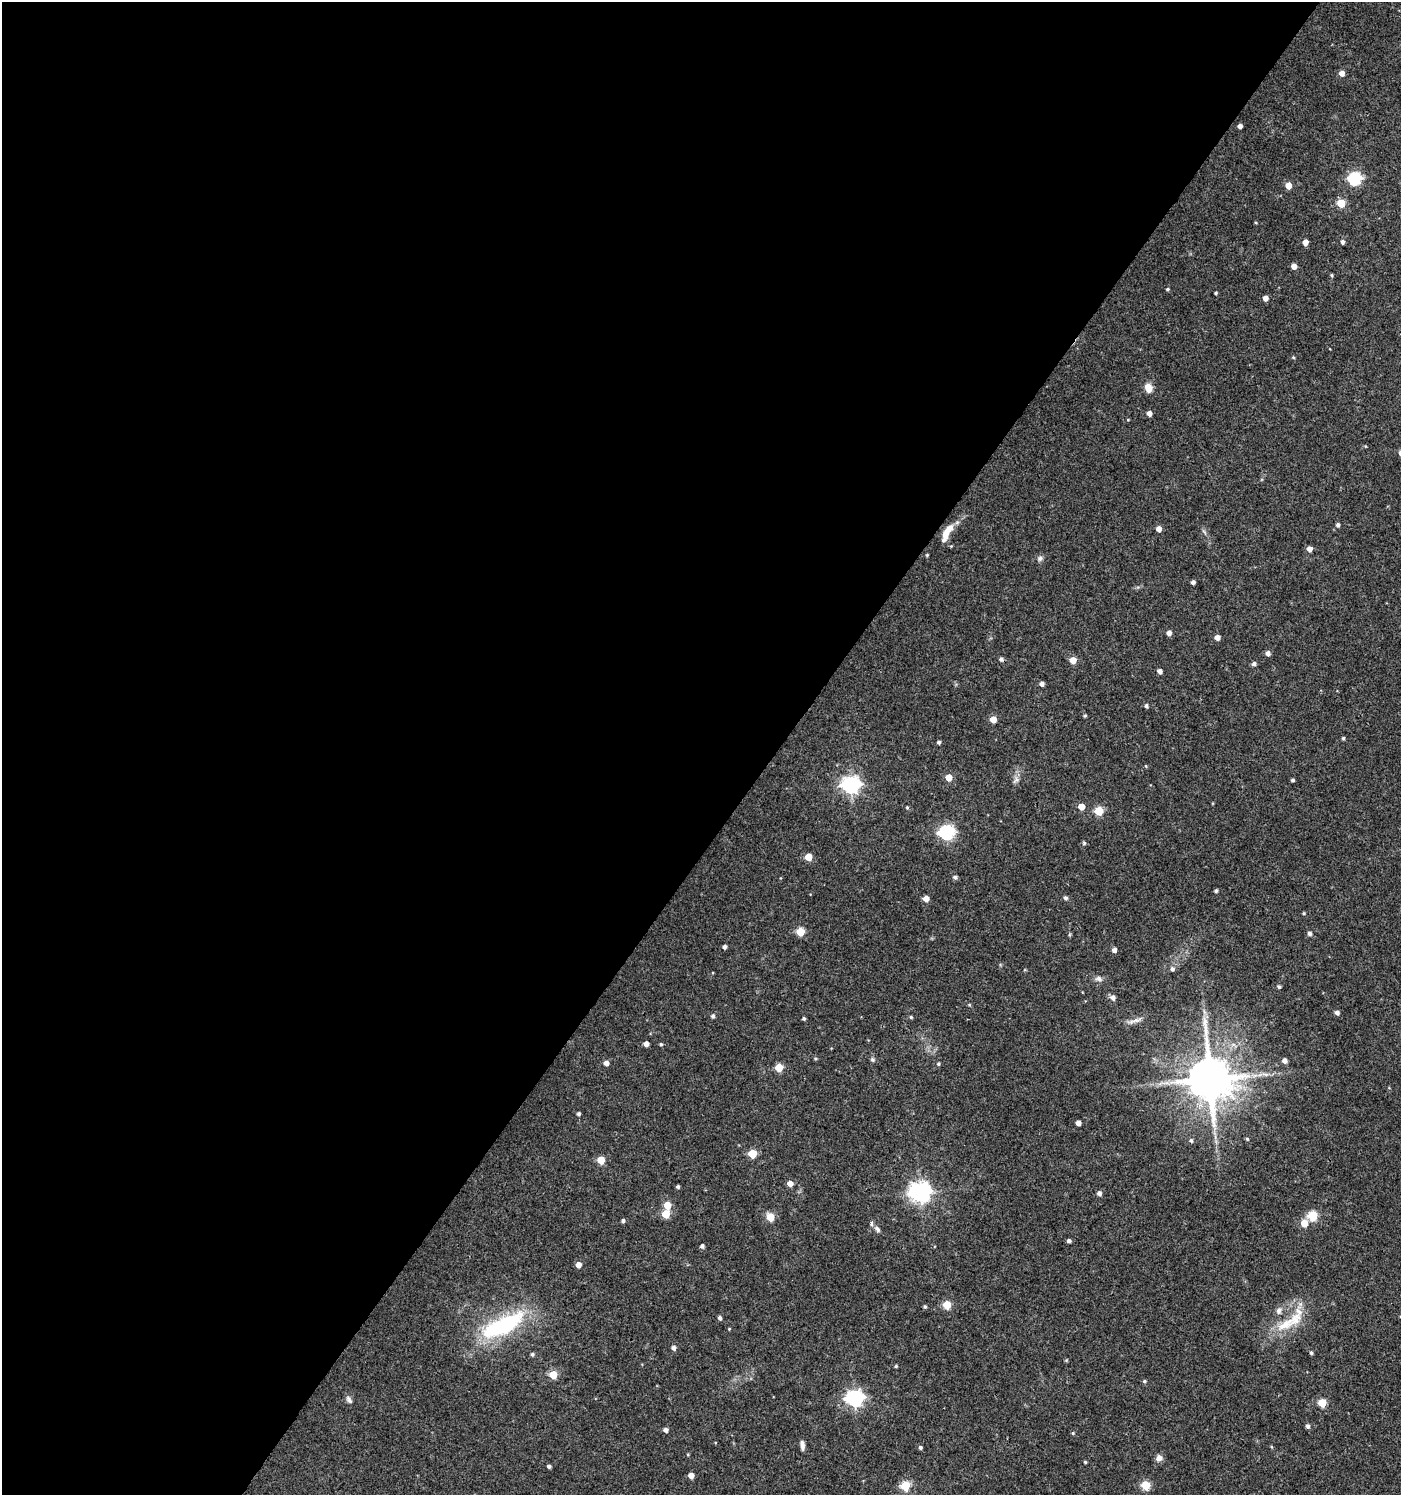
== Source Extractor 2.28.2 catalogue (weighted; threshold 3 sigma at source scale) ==
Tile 5 of 4 x 4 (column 1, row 2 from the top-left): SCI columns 244-1642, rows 2990-4482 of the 6017 x 5984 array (HDU 1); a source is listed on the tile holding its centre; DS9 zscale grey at full resolution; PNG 1403 x 1497 px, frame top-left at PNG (2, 2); no overlay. Shown black and unused: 56% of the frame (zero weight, under 3 of 4 exposures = <1% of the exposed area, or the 3 px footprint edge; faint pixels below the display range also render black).
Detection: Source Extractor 2.28.2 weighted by HDU 2 'WHT'; one run over the whole footprint, this tile lists its part. Background 0.0233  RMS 0.004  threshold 0.0179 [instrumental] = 3 sigma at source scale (4.5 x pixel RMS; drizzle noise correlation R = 1.50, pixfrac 1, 0.0396/0.0396 arcsec/px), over >= 5 px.
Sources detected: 129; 1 cosmic-ray / hot-pixel residue — not listed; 3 inside a brighter listed object's ellipse — not listed separately; the other 125 listed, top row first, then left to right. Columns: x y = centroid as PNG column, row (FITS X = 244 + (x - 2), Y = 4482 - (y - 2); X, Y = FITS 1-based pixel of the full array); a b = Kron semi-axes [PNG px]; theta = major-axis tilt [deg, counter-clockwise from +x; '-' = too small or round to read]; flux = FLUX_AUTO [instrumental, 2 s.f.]
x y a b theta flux
1342 73 5 5 - 2.5
1240 126 4 4 - 1.6
1355 179 6 6 - 58
1288 185 5 5 - 5.1
1341 203 5 5 - 12
1256 223 4 3 - 0.34
1305 242 5 4 - 2.7
1343 242 5 4 - 1.2
1294 266 5 4 - 2.7
1332 275 4 4 - 0.5
1167 289 4 3 - 0.52
1216 293 3 3 - 0.52
1265 298 4 4 - 2.4
1293 357 5 4 - 0.39
1148 388 11 8 -66 3.5
1149 413 4 4 - 2.2
1128 420 4 2 - 0.28
1338 525 5 4 - 1
1159 529 5 4 - 2.6
1204 532 9 3 -45 0.71
946 533 16 6 74 5
1309 549 5 5 - 2.8
927 555 3 3 - 0.43
1040 558 8 6 28 1.2
1193 582 4 4 - 1.3
1169 633 5 4 - 2
1217 637 5 4 - 2.4
1268 653 5 4 - 1.7
1073 660 5 5 - 5.3
1254 664 5 5 - 1
1160 671 4 4 - 1.7
1042 684 4 4 - 1.6
1146 706 5 4 - 0.85
1085 716 4 3 - 0.49
993 719 5 4 - 5.2
1343 738 4 4 - 0.55
939 742 4 3 - 0.83
1146 766 4 3 - 0.29
949 777 5 5 - 5.4
1016 780 8 8 - 1.4
1293 780 4 3 - 0.7
851 785 7 7 - 150
1081 806 5 5 - 5.3
907 807 4 4 - 0.49
1099 811 5 5 - 16
947 832 7 6 - 85
1084 843 5 5 - 0.57
808 857 5 5 - 8.1
955 877 5 4 - 1
1216 891 4 3 - 0.81
1066 898 5 5 - 0.91
926 899 5 5 - 3.5
1304 913 4 4 - 0.42
800 932 5 5 - 14
1309 933 5 4 - 1.3
724 947 4 4 - 1.1
1114 950 5 5 - 1.8
1172 969 6 5 - 1.1
1099 979 9 7 -14 1.6
1279 987 5 4 - 0.67
1113 998 6 5 - 1.9
969 1005 5 3 - 0.39
1337 1013 5 4 - 1.5
713 1016 5 4 - 0.93
911 1017 4 4 - 0.54
804 1018 3 3 - 0.62
1134 1021 25 5 16 2.3
646 1044 5 4 - 2.3
661 1044 4 4 - 0.52
815 1058 5 4 - 0.53
872 1059 6 5 - 0.83
1285 1061 5 4 - 1.9
606 1063 5 5 - 1.8
938 1064 5 4 - 0.56
779 1067 5 5 - 12
1265 1074 11 4 -4 1.4
1210 1079 13 12 - 1900
579 1114 4 4 - 0.81
1078 1123 4 4 - 2.3
1247 1139 5 4 - 0.51
1191 1141 5 4 - 0.75
752 1154 5 5 - 14
601 1160 5 5 - 9.8
790 1183 5 5 - 2.7
678 1187 3 3 - 0.68
920 1192 8 7 - 220
1099 1193 5 5 - 1.4
667 1205 5 5 - 7.5
666 1214 5 5 - 9.3
1313 1216 5 5 - 24
770 1217 5 5 - 13
623 1221 4 4 - 0.88
1304 1223 5 5 - 7.5
877 1229 10 5 -58 1.1
1069 1241 5 4 - 1
702 1246 5 4 - 0.91
578 1265 5 4 - 3.1
947 1305 5 5 - 12
925 1307 5 4 - 0.58
1279 1311 9 7 80 1.7
720 1318 4 4 - 1.1
1285 1324 32 13 31 11
502 1326 62 21 26 42
729 1329 4 3 - 0.34
674 1348 5 4 - 1.6
1311 1353 5 4 - 0.63
532 1354 5 5 - 0.72
896 1366 4 4 - 0.47
553 1375 5 5 - 9.7
1144 1381 5 4 - 0.53
854 1398 7 7 - 120
349 1400 11 6 -56 1.3
1322 1403 5 5 - 15
1308 1426 5 4 - 1.2
666 1430 5 5 - 1.3
1073 1433 4 4 - 0.47
802 1445 11 5 -83 1.7
920 1447 4 4 - 0.83
1272 1447 5 3 - 0.37
1159 1458 8 8 - 2
1085 1462 3 3 - 0.44
549 1466 4 3 - 1
691 1476 5 4 - 3.4
1145 1485 5 5 - 16
905 1486 5 5 - 20